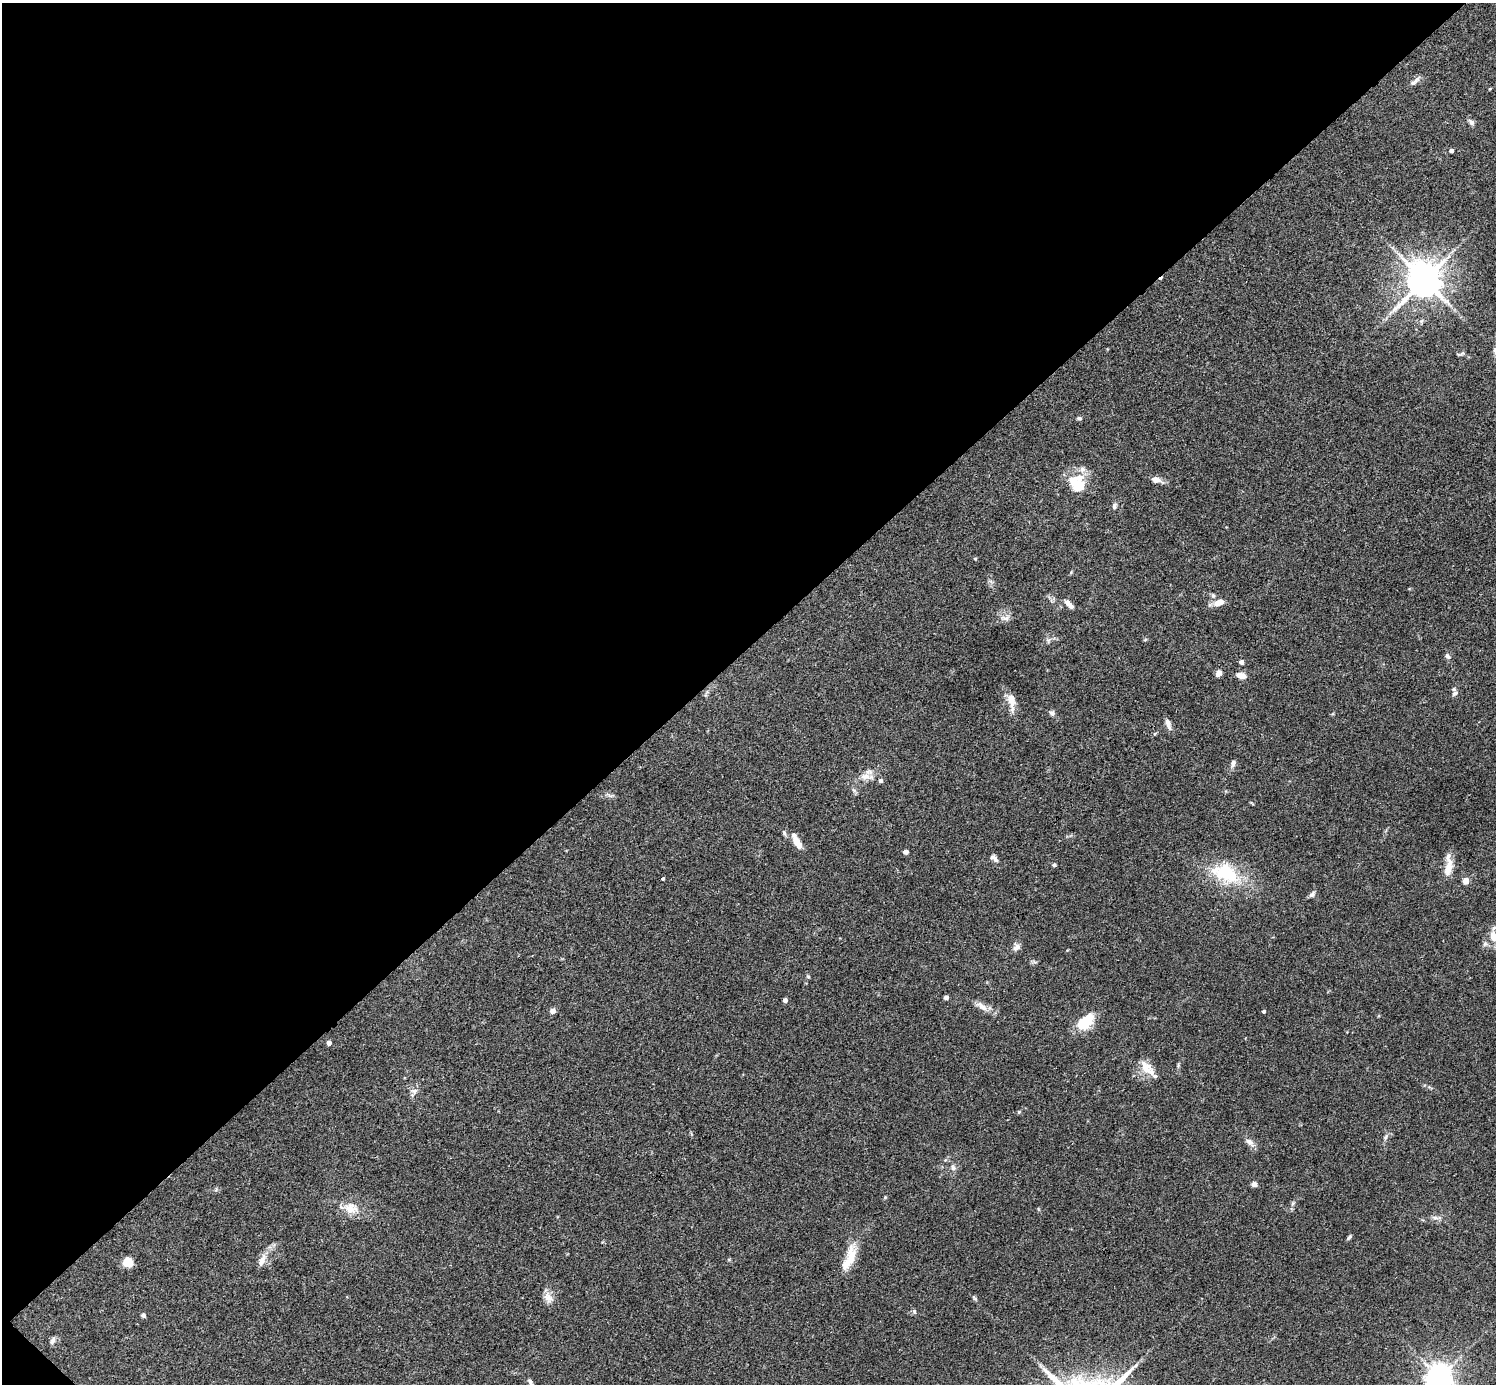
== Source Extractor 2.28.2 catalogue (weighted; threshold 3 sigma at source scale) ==
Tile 5 of 4 x 4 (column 1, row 2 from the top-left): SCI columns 4-1497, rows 2923-4304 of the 5987 x 5987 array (HDU 1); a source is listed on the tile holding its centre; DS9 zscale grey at full resolution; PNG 1498 x 1386 px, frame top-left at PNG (2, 3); no overlay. Shown black and unused: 47% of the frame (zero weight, under 3 of 4 exposures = <1% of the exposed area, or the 3 px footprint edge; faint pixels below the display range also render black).
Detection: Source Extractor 2.28.2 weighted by HDU 2 'WHT'; one run over the whole footprint, this tile lists its part. Background 0.0754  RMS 0.0055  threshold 0.0246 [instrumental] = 3 sigma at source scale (4.5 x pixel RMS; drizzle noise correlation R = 1.50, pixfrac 1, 0.05/0.05 arcsec/px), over >= 5 px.
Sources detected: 73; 6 inside a brighter listed object's ellipse — not listed separately; the other 67 listed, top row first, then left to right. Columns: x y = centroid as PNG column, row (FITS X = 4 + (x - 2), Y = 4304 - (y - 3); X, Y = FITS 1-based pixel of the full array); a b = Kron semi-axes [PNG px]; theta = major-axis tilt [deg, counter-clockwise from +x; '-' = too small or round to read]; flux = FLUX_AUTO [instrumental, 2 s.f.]
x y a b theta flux
1414 81 17 5 38 2.2
1471 122 9 5 -45 1.5
1451 150 4 4 - 1.6
1424 280 11 10 - 1000
1495 351 12 7 -52 2.4
1079 418 6 4 0 0.88
1156 480 8 6 -14 4.1
1078 484 20 16 -67 16
1114 506 8 5 83 1.2
975 559 5 3 - 0.47
1213 595 6 5 - 0.98
1219 602 15 8 19 4
1069 604 12 6 -42 2.9
1005 618 15 5 -9 2.1
1145 640 6 3 20 0.54
1448 656 8 5 -57 1.4
1241 662 5 4 - 1.8
1219 674 9 6 47 2.1
1241 676 10 6 -16 4.1
1454 693 9 6 38 1.6
1011 699 17 9 -73 6
1052 713 8 6 -29 1.4
1168 724 16 6 -70 2.6
1233 763 11 5 85 1.6
866 776 13 7 6 3.8
881 781 5 5 - 1.3
784 833 7 5 -70 1
797 843 14 7 -54 5.7
905 852 6 5 - 1.5
995 859 9 6 -65 1.8
1054 865 4 4 - 1.2
1449 867 27 9 80 6.6
1225 873 40 24 -23 28
663 879 3 3 - 0.65
1466 881 5 5 - 5.4
1312 894 9 5 43 1.6
1493 936 15 9 -75 5.6
1485 944 6 6 - 1.3
1017 947 11 8 29 2.3
808 976 6 3 -20 0.56
946 998 5 4 - 1.2
785 1000 4 4 - 2.4
982 1007 19 7 -37 3.9
552 1011 5 5 - 2.8
1264 1011 4 3 - 1.1
1084 1022 21 11 40 16
329 1043 4 4 - 2.7
1146 1068 18 13 -59 7.6
414 1091 9 6 3 1.8
1019 1112 5 4 - 0.62
1386 1137 7 4 70 0.99
1250 1142 17 6 -45 2.7
953 1168 8 5 -64 1.4
1254 1184 6 5 - 2
351 1208 19 15 -9 8.1
1435 1217 7 4 -1 1.3
1349 1237 8 3 46 0.93
851 1258 28 11 67 8.8
262 1260 16 7 64 4
128 1262 8 8 - 9.8
548 1297 16 9 -62 3.9
974 1297 11 3 -50 0.96
914 1312 7 5 -70 0.88
143 1315 5 5 - 1.3
53 1341 11 5 62 1.6
1439 1377 8 8 - 530
530 1382 8 4 -58 1.2
Isophote crosses this tile's border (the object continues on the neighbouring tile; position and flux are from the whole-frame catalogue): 3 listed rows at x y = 1495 351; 1493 936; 1439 1377